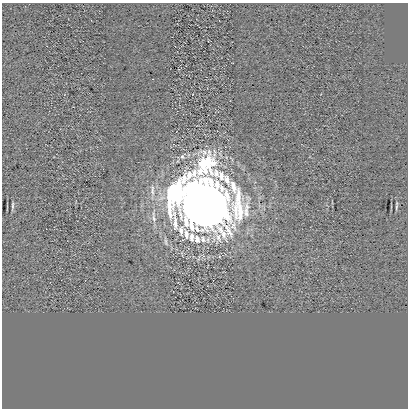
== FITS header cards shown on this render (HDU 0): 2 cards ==
NAXIS1  =                  406
NAXIS2  =                  406

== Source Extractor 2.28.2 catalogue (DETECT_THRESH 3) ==
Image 406 x 406 px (HDU 0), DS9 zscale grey, 1 PNG px = 1 image px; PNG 410 x 410 px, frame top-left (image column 1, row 406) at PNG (2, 3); no overlay
Background 0.755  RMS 40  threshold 121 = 3 sigma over >= 5 px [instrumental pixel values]
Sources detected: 10; all 10 listed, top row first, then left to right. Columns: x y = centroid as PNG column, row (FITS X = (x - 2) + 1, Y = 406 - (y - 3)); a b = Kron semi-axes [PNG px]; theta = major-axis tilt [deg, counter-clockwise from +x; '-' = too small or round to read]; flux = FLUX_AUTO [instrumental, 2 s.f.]
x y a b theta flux
204 152 10 8 -30 1.4e+04
152 190 15 4 -89 1.1e+04
13 205 9 3 85 4.6e+03
202 205 19 14 -79 4.7e+06
206 206 33 28 -48 6.8e+06
396 207 9 3 75 3.6e+03
181 230 15 7 85 1.8e+04
186 234 14 6 -77 1.5e+04
192 237 10 6 90 1.2e+04
197 239 13 9 -72 2.4e+04